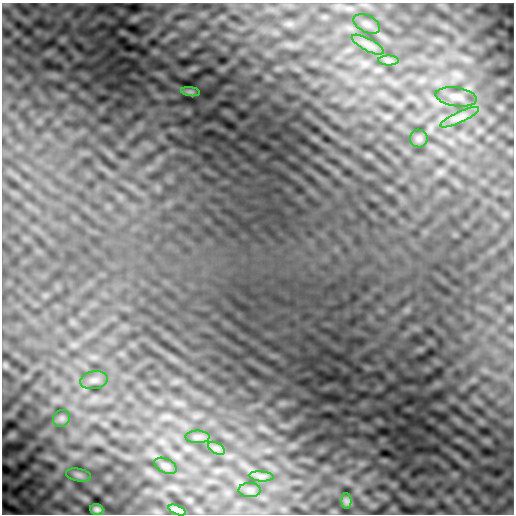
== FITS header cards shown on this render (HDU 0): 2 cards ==
NAXIS1  =                  512
NAXIS2  =                  512

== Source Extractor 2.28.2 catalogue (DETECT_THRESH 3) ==
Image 512 x 512 px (HDU 0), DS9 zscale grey, 1 PNG px = 1 image px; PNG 516 x 516 px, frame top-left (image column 1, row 512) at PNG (2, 3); each listed source drawn as its Kron ellipse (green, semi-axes under 4 px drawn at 4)
Background 0.00145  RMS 0.0078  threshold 0.0233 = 3 sigma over >= 5 px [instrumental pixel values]
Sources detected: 18; all 18 listed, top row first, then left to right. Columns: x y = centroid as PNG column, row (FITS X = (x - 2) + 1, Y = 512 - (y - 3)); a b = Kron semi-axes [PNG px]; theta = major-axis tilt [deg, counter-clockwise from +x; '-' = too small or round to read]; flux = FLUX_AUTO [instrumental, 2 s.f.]
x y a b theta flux
367 24 14 8 -26 2.7
368 45 18 6 -27 3.9
388 61 10 5 0 1.7
190 92 9 4 -8 1.2
456 97 21 9 -8 4.9
459 117 21 5 25 4
419 139 9 8 - 1.7
94 380 14 9 10 3
62 418 9 8 - 1.7
198 437 12 6 0 2
216 448 9 5 -31 1.8
165 466 12 7 -25 2
78 475 13 6 -10 1.7
261 476 12 5 -5 2.1
250 490 11 7 0 2.1
347 501 8 5 -90 1.3
97 510 6 5 - 2
177 510 9 4 -22 2